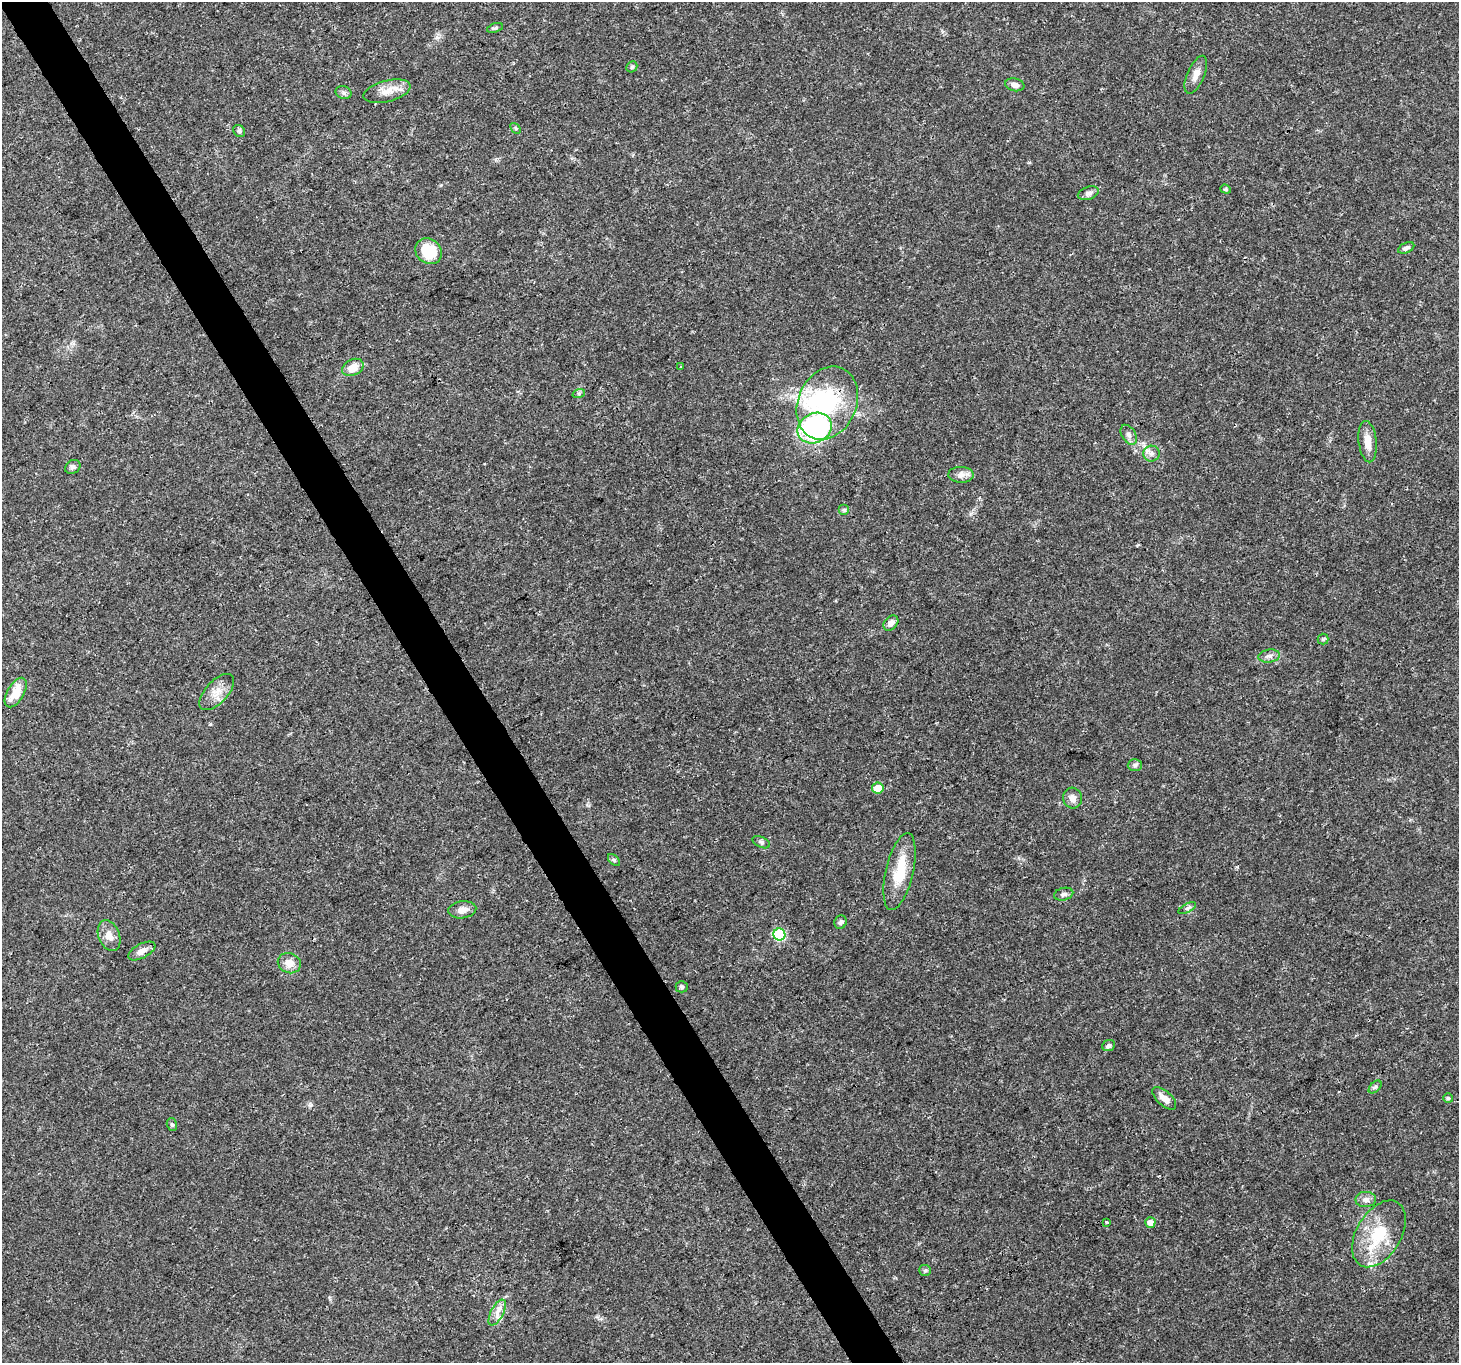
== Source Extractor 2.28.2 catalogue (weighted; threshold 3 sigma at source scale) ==
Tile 11 of 4 x 4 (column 3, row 3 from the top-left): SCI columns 2914-4370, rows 1473-2833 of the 5830 x 5727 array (HDU 1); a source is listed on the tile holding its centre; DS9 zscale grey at full resolution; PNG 1461 x 1365 px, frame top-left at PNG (2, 2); each listed source drawn as its Kron ellipse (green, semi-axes under 4 px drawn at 4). Shown black and unused: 3% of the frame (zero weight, under 3 of 4 exposures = <1% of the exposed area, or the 3 px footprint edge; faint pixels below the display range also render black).
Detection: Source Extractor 2.28.2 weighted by HDU 2 'WHT'; one run over the whole footprint, this tile lists its part. Background 0.0247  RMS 0.002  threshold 0.00883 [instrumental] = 3 sigma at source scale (4.5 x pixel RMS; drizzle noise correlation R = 1.50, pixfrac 1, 0.0396/0.0396 arcsec/px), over >= 5 px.
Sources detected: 58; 1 inside a brighter object's white glare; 1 cosmic-ray / hot-pixel residue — neither listed nor drawn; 2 inside a brighter listed object's ellipse — not listed separately; the other 54 listed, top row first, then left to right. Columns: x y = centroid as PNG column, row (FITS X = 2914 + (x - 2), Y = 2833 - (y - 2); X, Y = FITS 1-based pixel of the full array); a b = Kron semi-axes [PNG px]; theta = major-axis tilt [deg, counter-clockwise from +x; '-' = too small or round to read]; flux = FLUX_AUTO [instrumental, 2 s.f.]
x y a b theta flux
495 28 8 4 18 0.37
632 67 6 5 - 0.35
1196 75 20 8 67 1.6
1015 85 10 6 -12 1.1
387 91 24 10 14 2.7
344 93 8 6 -18 0.55
516 128 6 4 -47 0.26
239 131 6 5 - 0.37
1226 189 5 4 - 0.26
1088 193 11 6 18 0.76
1406 248 8 5 24 0.68
428 251 14 12 -37 6.9
353 367 11 8 26 2.7
681 367 3 3 - 0.38
579 393 6 4 18 0.33
827 403 38 29 66 18
815 428 18 14 26 34
1129 435 11 7 -58 0.81
1368 442 21 9 -83 2.5
1151 454 8 8 - 0.83
73 467 8 6 32 0.56
961 475 13 8 -2 1.1
844 510 5 5 - 0.34
891 623 9 6 48 0.98
1323 639 5 5 - 0.29
1269 656 11 6 8 0.88
217 692 22 11 47 2.5
16 693 16 8 60 3.8
1135 765 7 6 - 0.49
878 788 6 5 - 3.5
1073 798 10 9 - 1.4
761 842 9 5 -26 0.47
614 860 7 4 -45 0.36
900 872 39 13 77 6.9
1064 894 10 6 14 0.69
1187 908 10 3 29 0.41
462 910 14 8 7 1.5
840 922 7 6 - 0.49
779 934 6 6 - 17
109 936 16 10 -68 2
142 951 15 7 27 1.2
289 963 12 10 -23 2
682 987 6 6 - 0.4
1109 1046 6 5 - 0.61
1375 1087 8 4 44 0.41
1164 1098 15 7 -42 1.7
1448 1098 5 5 - 0.3
172 1125 7 5 -73 0.35
1366 1199 10 7 2 1.1
1106 1222 3 3 - 0.53
1150 1222 5 5 - 1.3
1379 1234 36 22 59 9.2
925 1270 6 5 - 0.37
497 1312 14 6 62 1.3
Overlapping masked pixels (flux is a lower limit): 1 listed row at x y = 827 403